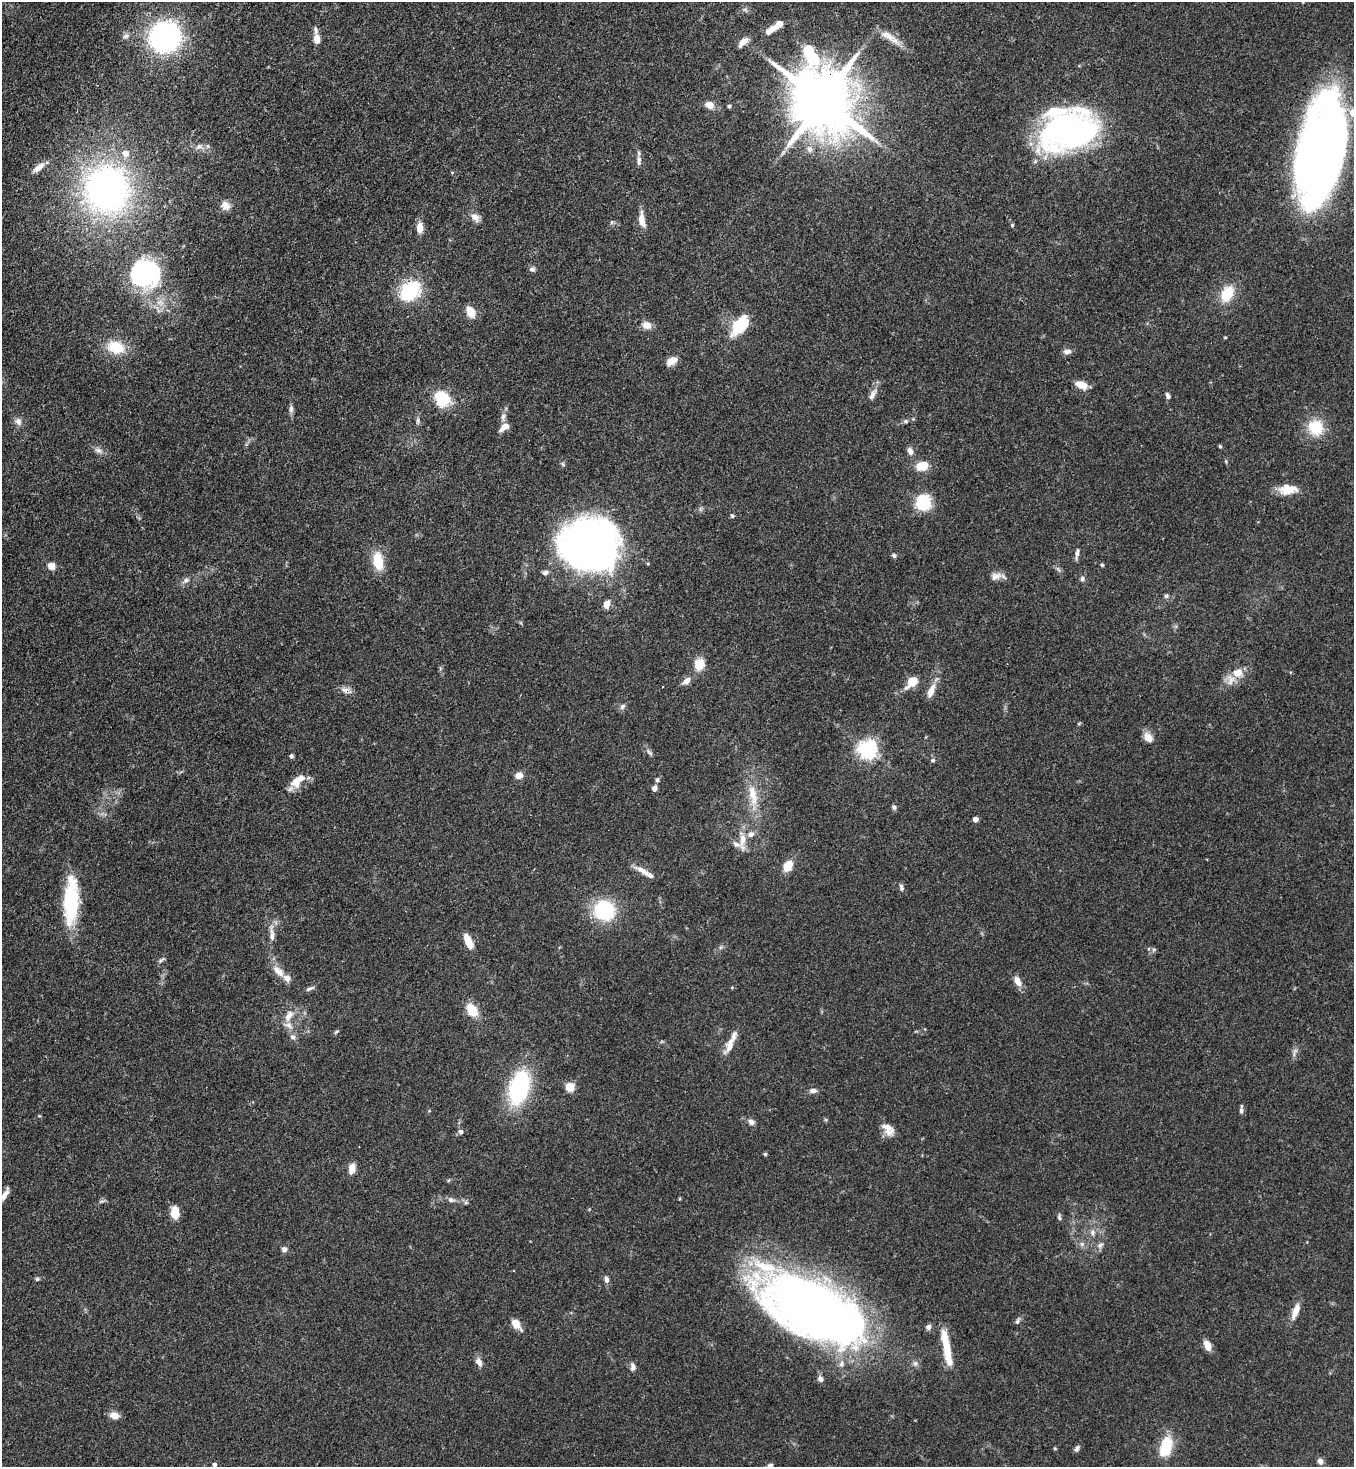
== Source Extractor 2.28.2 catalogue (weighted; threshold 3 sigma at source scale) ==
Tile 11 of 4 x 4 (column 3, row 3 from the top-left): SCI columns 3070-4421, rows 1525-2989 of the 5999 x 5977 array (HDU 1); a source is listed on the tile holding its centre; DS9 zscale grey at full resolution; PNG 1356 x 1469 px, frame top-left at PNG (2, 2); no overlay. Shown black and unused: <1% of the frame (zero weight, under 3 of 4 exposures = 7% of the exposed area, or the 3 px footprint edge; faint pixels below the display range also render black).
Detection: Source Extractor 2.28.2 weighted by HDU 2 'WHT'; one run over the whole footprint, this tile lists its part. Background 0.0905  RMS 0.0038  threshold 0.017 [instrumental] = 3 sigma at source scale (4.5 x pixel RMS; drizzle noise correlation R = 1.50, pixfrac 1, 0.05/0.05 arcsec/px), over >= 5 px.
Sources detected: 152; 2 inside a brighter object's white glare — not listed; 12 inside a brighter listed object's ellipse — not listed separately; the other 138 listed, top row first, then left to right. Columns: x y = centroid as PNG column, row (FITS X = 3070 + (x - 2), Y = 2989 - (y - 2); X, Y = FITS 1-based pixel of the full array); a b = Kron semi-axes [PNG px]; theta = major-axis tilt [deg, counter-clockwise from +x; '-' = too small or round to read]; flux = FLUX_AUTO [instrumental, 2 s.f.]
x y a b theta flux
779 24 8 7 - 2.1
768 31 12 8 42 2.3
887 35 26 10 -31 5
126 36 9 6 11 1.2
165 37 23 22 - 89
317 39 10 7 -86 3.4
743 42 14 6 43 2.9
822 101 22 16 -51 3300
709 105 8 6 -18 4.7
729 106 5 4 - 0.64
1069 131 43 29 14 150
199 147 10 7 28 1.7
810 149 9 8 - 2
1322 149 79 37 79 370
639 160 14 6 -89 1.7
38 168 15 6 38 3
107 189 44 41 -81 130
226 205 12 10 -52 2.8
475 217 14 8 -42 2.3
642 220 19 7 -81 4
612 222 6 5 - 0.65
1012 225 5 4 - 0.43
420 228 11 7 -90 3.9
532 269 8 6 2 0.91
145 274 35 32 23 45
410 291 21 15 41 25
1227 294 22 14 63 9.2
470 312 12 8 -58 5.3
646 325 12 9 -24 2.9
739 326 24 15 52 14
116 347 22 16 -15 10
1067 351 11 6 9 1.5
672 361 12 7 31 4.1
1081 385 12 7 -22 5.5
872 395 13 7 64 2
1168 396 7 5 -67 1.3
442 398 22 17 -49 12
291 409 9 6 -82 1.2
503 417 11 7 84 1.7
418 420 9 4 90 0.85
18 421 10 8 -70 2
906 421 7 5 -1 0.79
504 427 14 7 37 2.9
1316 428 20 19 - 11
1220 446 5 4 - 0.45
98 450 12 7 -26 1.8
910 451 10 7 -69 1.7
922 466 12 8 14 7.5
1288 490 25 12 3 6.2
923 503 14 11 -71 21
732 516 6 5 - 0.63
590 544 55 48 -9 190
1077 553 16 4 78 1.3
894 555 7 5 -50 0.72
378 561 18 10 -80 11
1102 565 4 4 - 0.49
51 566 8 7 - 2.8
1058 569 10 4 -56 0.88
545 572 8 6 15 1.1
996 576 15 9 15 2.7
1082 579 6 6 - 0.99
186 580 9 7 45 1.4
1166 596 6 5 - 0.82
607 604 9 6 71 2.9
699 664 11 10 - 7.1
1238 673 15 12 27 5.4
686 681 11 7 40 2.7
912 682 8 6 46 11
345 690 13 7 -26 2.1
931 691 18 8 67 3.8
622 706 9 6 50 1.1
1079 724 5 4 - 0.43
1148 737 13 9 -50 3.3
867 749 7 7 - 170
649 752 12 4 -49 1
291 756 5 4 - 0.78
933 760 7 5 -1 0.67
519 775 8 7 - 3.2
657 780 7 5 88 0.8
297 781 21 10 43 6.1
654 788 6 5 - 1.6
753 795 33 11 -79 8.3
894 807 6 5 - 1
975 819 4 4 - 2.6
742 840 19 8 80 4.3
788 866 11 7 54 6.6
643 871 24 6 -30 3.2
901 887 9 5 -79 1
71 902 44 15 87 29
604 910 23 21 -29 25
272 934 27 6 -87 3.5
468 941 19 8 -66 4.4
1153 950 6 4 71 0.6
161 960 12 4 41 0.89
278 971 18 9 -42 4.1
1017 981 13 7 -57 3.3
310 988 13 4 22 1.1
472 1010 14 10 -57 7.7
289 1016 18 9 56 3.7
336 1032 7 4 44 0.55
293 1037 8 7 - 1.4
730 1045 26 9 64 4.9
1295 1052 14 5 73 1.4
570 1087 5 5 - 19
519 1088 28 16 74 48
813 1091 10 6 -1 1.5
1241 1110 11 4 87 1.1
39 1116 5 3 - 0.33
751 1122 8 7 - 1.6
888 1129 18 11 -53 4.2
461 1132 7 7 - 1.1
765 1154 4 4 - 0.6
352 1168 13 7 75 3.2
5 1194 16 5 62 2.3
451 1200 9 6 -12 1.4
175 1212 15 9 89 4.7
1059 1217 10 4 -80 0.79
1092 1232 8 7 - 1.4
1082 1244 6 6 - 0.97
1100 1245 10 6 37 1.4
284 1249 7 6 - 1.3
37 1279 6 5 - 0.63
607 1280 9 6 -77 1.4
812 1308 90 41 -28 410
1296 1311 19 7 69 4.4
1017 1321 9 5 56 0.89
516 1324 14 8 -52 4
928 1327 7 6 - 1.4
1207 1345 11 7 -67 3.5
947 1348 43 8 -79 12
479 1362 11 7 -60 2.1
633 1367 11 7 -82 1.5
820 1379 9 7 -59 1.3
114 1415 12 8 -15 3
1166 1447 19 10 73 15
1077 1448 10 5 54 1
1320 1461 7 6 - 1.6
214 1465 4 4 - 1.1
Overlapping masked pixels (flux is a lower limit): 4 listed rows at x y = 822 101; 410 291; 590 544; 345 690
Isophote crosses this tile's border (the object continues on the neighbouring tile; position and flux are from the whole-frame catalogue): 1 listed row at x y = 214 1465